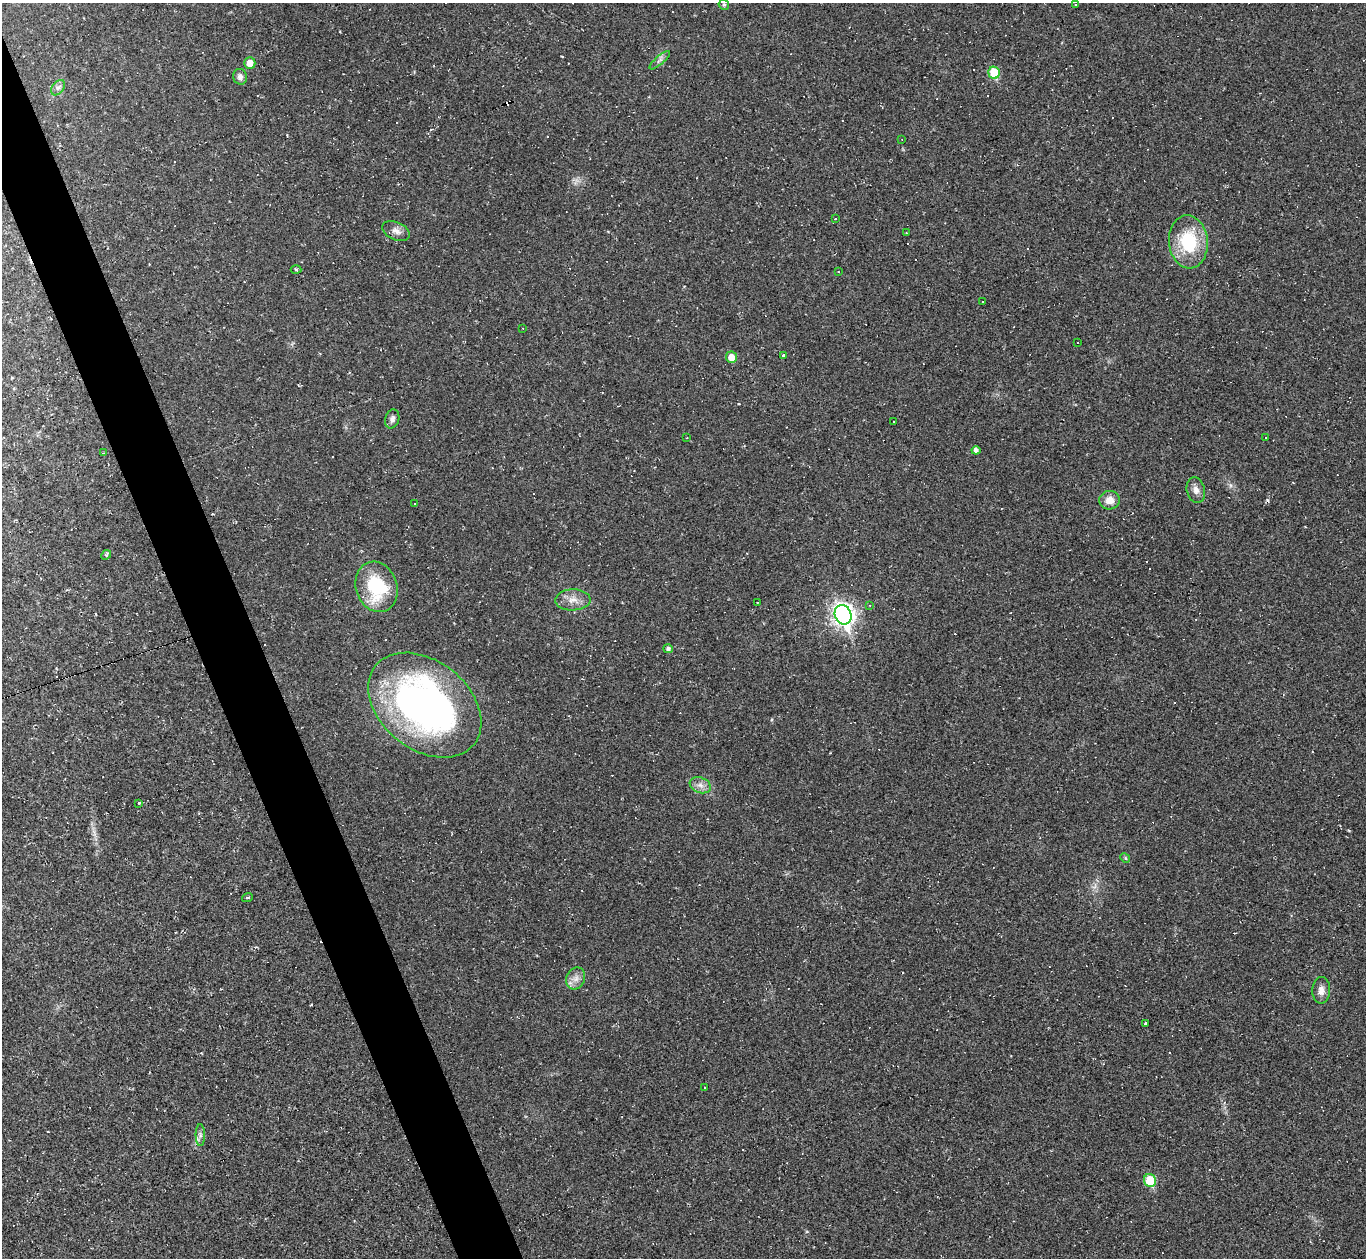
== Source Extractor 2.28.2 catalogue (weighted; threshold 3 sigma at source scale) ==
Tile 11 of 4 x 4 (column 3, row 3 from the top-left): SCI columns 2731-4094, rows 1530-2785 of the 5459 x 5444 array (HDU 1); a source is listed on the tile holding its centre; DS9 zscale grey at full resolution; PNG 1368 x 1260 px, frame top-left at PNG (2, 3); each listed source drawn as its Kron ellipse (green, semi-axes under 4 px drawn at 4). Shown black and unused: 4% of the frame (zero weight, under 2 of 3 exposures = <1% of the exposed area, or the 3 px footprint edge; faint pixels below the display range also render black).
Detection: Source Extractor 2.28.2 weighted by HDU 2 'WHT'; one run over the whole footprint, this tile lists its part. Background 0.0485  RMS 0.0067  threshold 0.0303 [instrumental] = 3 sigma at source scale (4.5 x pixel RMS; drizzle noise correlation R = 1.50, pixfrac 1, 0.05/0.05 arcsec/px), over >= 5 px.
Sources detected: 88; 42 cosmic-ray / hot-pixel residue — neither listed nor drawn; the other 46 listed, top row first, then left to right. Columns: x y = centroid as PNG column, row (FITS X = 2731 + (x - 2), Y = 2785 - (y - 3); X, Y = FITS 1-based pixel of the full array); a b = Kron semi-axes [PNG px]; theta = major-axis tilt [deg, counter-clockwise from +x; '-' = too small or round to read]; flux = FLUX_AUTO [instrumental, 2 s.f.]
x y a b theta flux
724 5 5 5 - 1.2
1075 5 2 2 - 0.55
660 60 13 4 40 2.1
250 63 6 5 - 6.6
994 73 6 5 - 22
240 77 8 7 - 2.8
58 88 8 5 53 2.3
902 139 3 2 - 0.39
835 219 3 3 - 0.8
396 231 15 8 -24 4.2
906 233 2 2 - 0.37
1188 242 26 19 -85 39
296 269 5 3 - 0.8
838 272 3 2 - 0.52
983 302 3 3 - 1.1
523 328 3 2 - 0.81
1078 343 3 2 - 0.61
784 355 3 3 - 2.8
731 357 6 5 - 8.4
392 419 10 7 74 2.6
894 421 3 3 - 2.1
686 438 2 2 - 0.47
1265 438 3 2 - 0.54
976 450 4 4 - 2.5
103 453 3 2 - 0.52
1196 490 13 9 -76 3.9
1109 500 10 9 - 6.7
414 504 3 2 - 0.68
106 555 5 4 - 0.87
376 587 25 20 -72 43
573 600 17 10 2 7
758 602 3 2 - 0.49
870 605 4 3 - 0.5
843 615 10 8 -69 390
668 649 5 4 - 2
425 705 63 44 -38 290
700 785 11 7 -20 3.9
138 803 3 3 - 2
1125 858 5 4 - 0.82
247 898 5 3 - 0.64
576 978 11 9 66 4.6
1321 990 13 9 88 4.3
1146 1023 4 3 - 1.6
705 1088 2 2 - 0.6
200 1135 11 4 -90 2.3
1150 1180 7 6 - 27